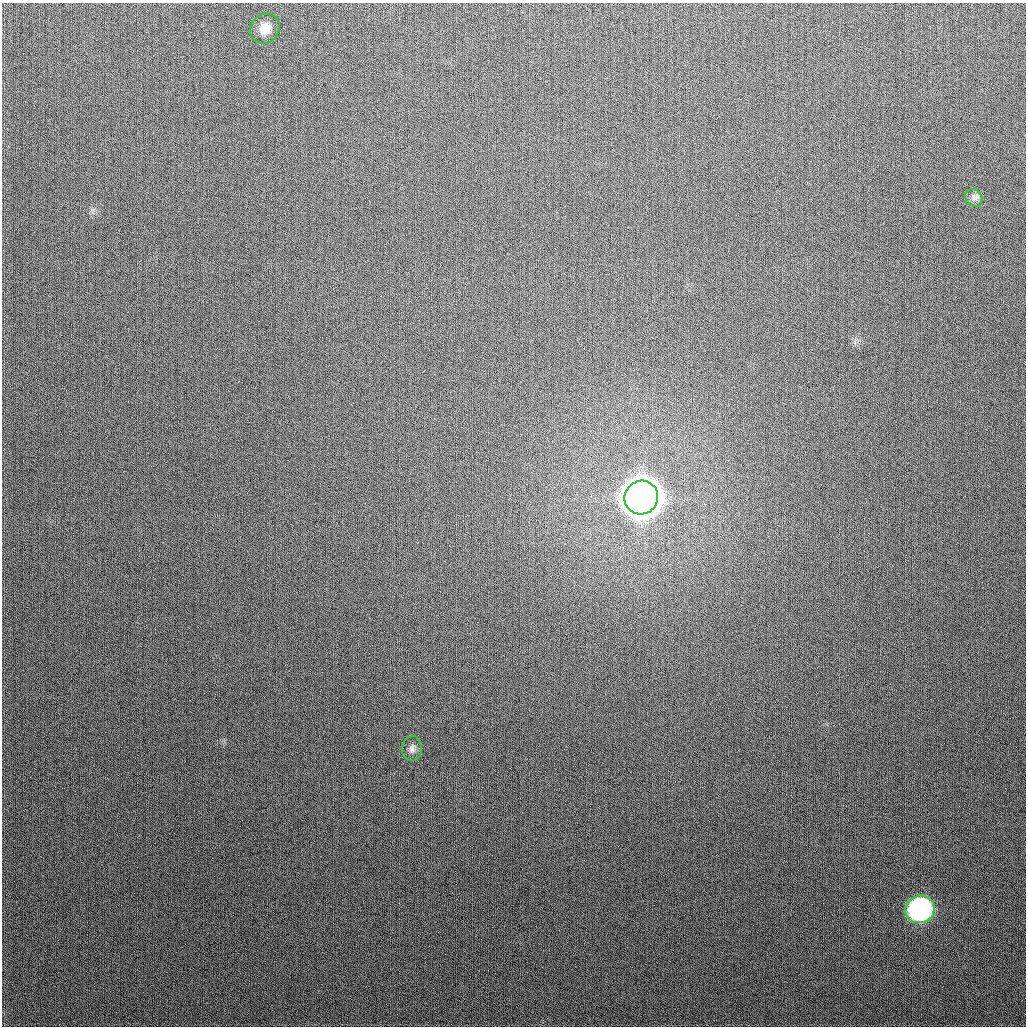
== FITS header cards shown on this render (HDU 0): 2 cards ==
NAXIS1  =                 1024
NAXIS2  =                 1024

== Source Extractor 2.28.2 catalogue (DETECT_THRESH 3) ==
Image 1024 x 1024 px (HDU 0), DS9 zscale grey, 1 PNG px = 1 image px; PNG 1028 x 1028 px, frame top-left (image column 1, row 1024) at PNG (2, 3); each listed source drawn as its Kron ellipse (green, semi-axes under 4 px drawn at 4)
Background 284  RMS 11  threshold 34.3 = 3 sigma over >= 5 px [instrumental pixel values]
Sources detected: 5; all 5 listed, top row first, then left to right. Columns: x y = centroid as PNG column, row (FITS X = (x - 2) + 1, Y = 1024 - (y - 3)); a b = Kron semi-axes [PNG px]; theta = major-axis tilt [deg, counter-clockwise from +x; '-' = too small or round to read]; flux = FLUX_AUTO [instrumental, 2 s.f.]
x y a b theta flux
265 29 16 14 49 1.1e+04
974 198 9 8 - 3.3e+03
641 498 17 16 - 2.9e+06
412 749 12 10 83 4.4e+03
920 909 15 13 25 2.0e+05